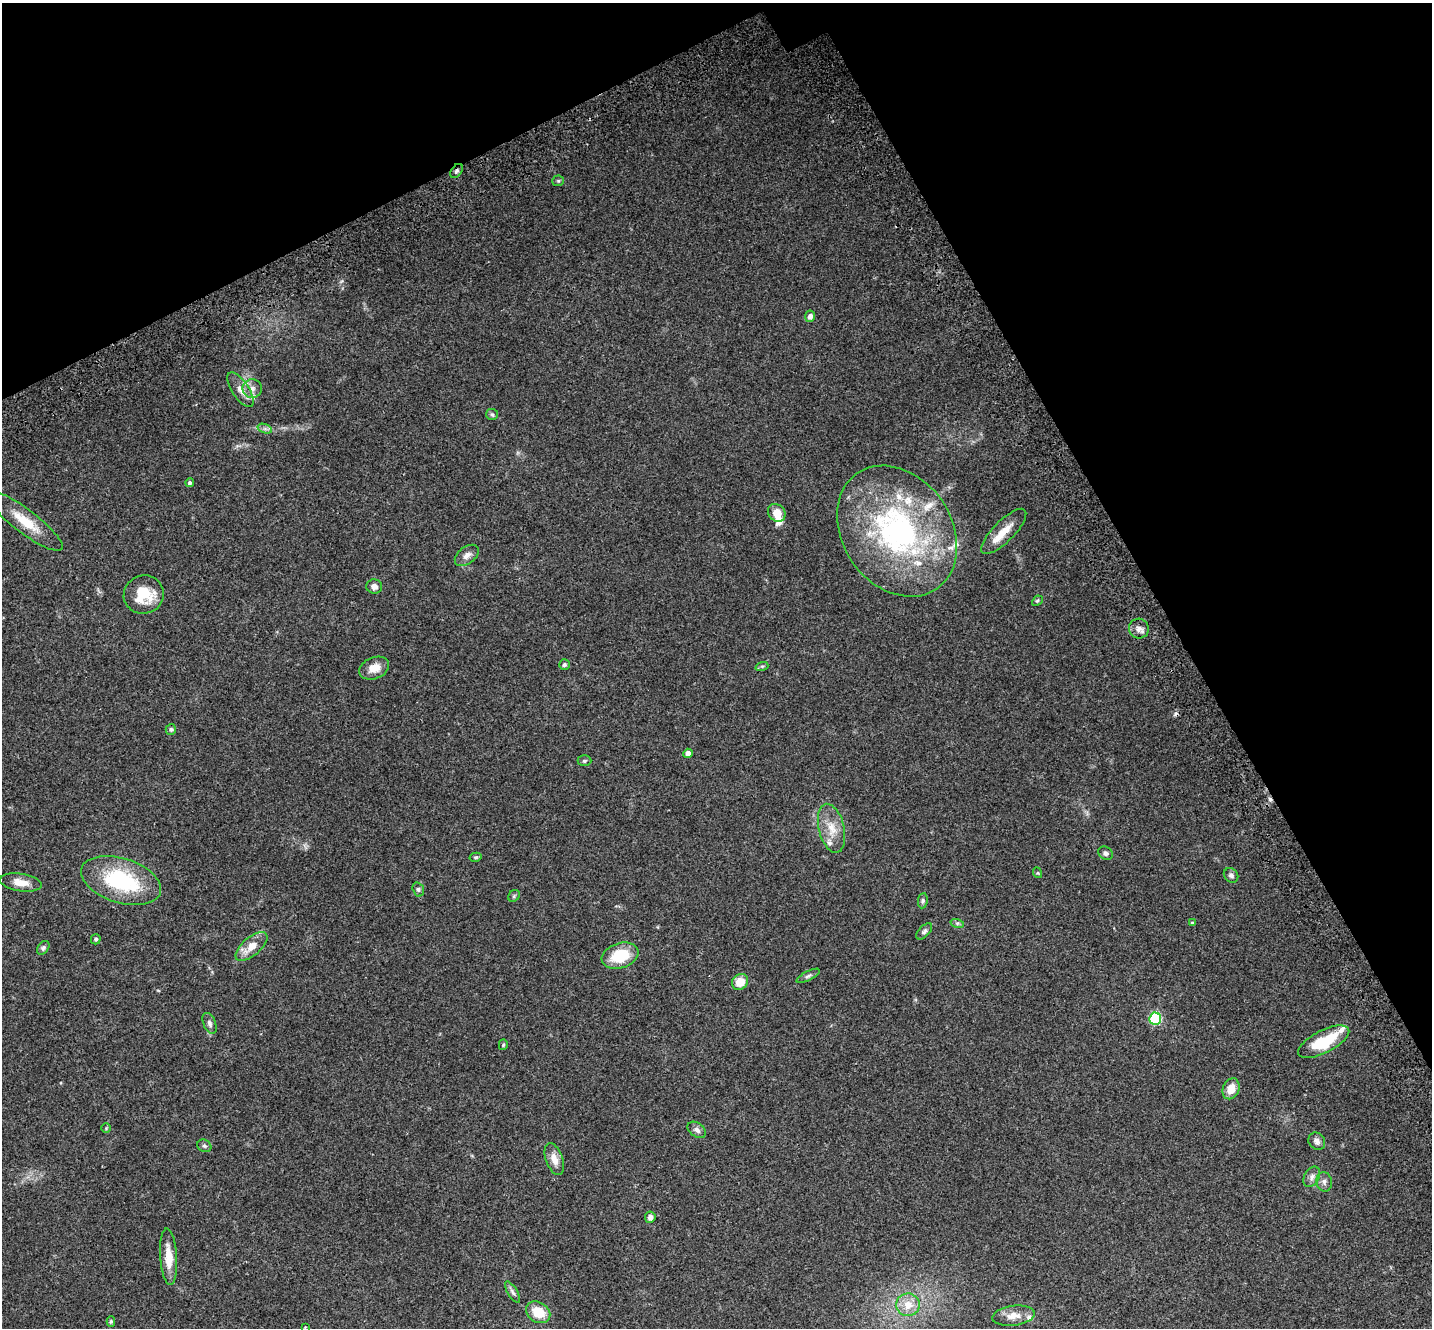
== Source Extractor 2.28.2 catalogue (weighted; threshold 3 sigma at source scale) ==
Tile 3 of 4 x 4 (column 3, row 1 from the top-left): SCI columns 2989-4418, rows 4286-5611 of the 5973 x 5859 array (HDU 1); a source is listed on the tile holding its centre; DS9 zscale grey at full resolution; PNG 1434 x 1330 px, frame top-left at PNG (2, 3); each listed source drawn as its Kron ellipse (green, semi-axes under 4 px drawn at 4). Shown black and unused: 26% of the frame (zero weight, under 3 of 4 exposures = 9% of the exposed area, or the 3 px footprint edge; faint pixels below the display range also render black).
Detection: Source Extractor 2.28.2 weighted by HDU 2 'WHT'; one run over the whole footprint, this tile lists its part. Background 0.0697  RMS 0.0062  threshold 0.0279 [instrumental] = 3 sigma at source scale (4.5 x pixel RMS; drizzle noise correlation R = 1.50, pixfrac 1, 0.0396/0.0396 arcsec/px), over >= 5 px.
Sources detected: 74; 2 cosmic-ray / hot-pixel residue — neither listed nor drawn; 10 inside a brighter listed object's ellipse — not listed separately; the other 62 listed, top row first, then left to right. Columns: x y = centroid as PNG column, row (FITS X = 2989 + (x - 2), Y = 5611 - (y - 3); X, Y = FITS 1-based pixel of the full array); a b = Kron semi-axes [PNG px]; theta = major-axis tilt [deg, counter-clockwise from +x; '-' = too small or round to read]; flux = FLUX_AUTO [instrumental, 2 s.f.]
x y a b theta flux
456 171 8 5 54 1.4
558 181 6 5 - 0.96
810 316 5 5 - 2.6
252 389 10 9 - 3.7
240 390 20 8 -57 5.3
492 414 6 5 - 1
265 429 7 4 -18 1.6
190 483 4 4 - 1.2
777 513 10 8 -49 7
25 521 46 12 -37 16
897 531 70 54 -55 150
1004 531 30 10 45 9.9
467 555 14 8 37 3.4
374 586 8 7 - 2.7
144 595 20 19 - 17
1037 601 6 4 43 0.73
1139 628 10 9 - 3.2
564 664 5 5 - 1.2
762 666 6 4 18 0.95
374 668 16 10 21 6.4
171 729 5 5 - 1
688 753 5 4 - 3.2
584 761 7 5 0 1
832 828 25 12 -76 10
1106 853 8 6 -31 1.6
476 857 6 4 13 0.9
1038 873 5 3 - 0.48
1231 875 8 6 -43 1.8
121 880 41 22 -17 50
21 882 21 8 -9 7.1
418 889 7 5 -74 1.2
514 896 6 5 - 0.92
923 901 8 5 82 1.1
957 923 7 4 -18 1.1
1192 923 4 3 - 0.57
924 931 10 5 47 1.4
96 939 5 5 - 1.1
251 946 19 9 41 8.4
43 948 7 5 53 1.4
620 956 19 12 18 21
808 976 13 4 27 1.5
740 982 8 7 - 8.3
1155 1019 6 5 - 53
209 1023 11 6 -67 1.9
1324 1042 28 11 27 24
503 1045 5 4 - 0.95
1231 1089 11 8 68 7.4
106 1128 5 5 - 0.71
697 1130 10 7 -37 2.2
1317 1141 9 8 - 2.3
204 1146 7 6 - 1.3
554 1159 17 8 -70 5.7
1312 1177 11 7 61 2.6
1324 1182 10 7 -79 2.3
650 1217 5 5 - 2.7
169 1257 28 8 -86 11
513 1292 12 5 -58 1.8
908 1305 12 11 - 8.3
538 1312 13 10 -33 12
1013 1316 21 10 7 6.8
111 1321 5 4 - 0.97
305 1327 4 4 - 0.45
Overlapping masked pixels (flux is a lower limit): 1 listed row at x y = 456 171